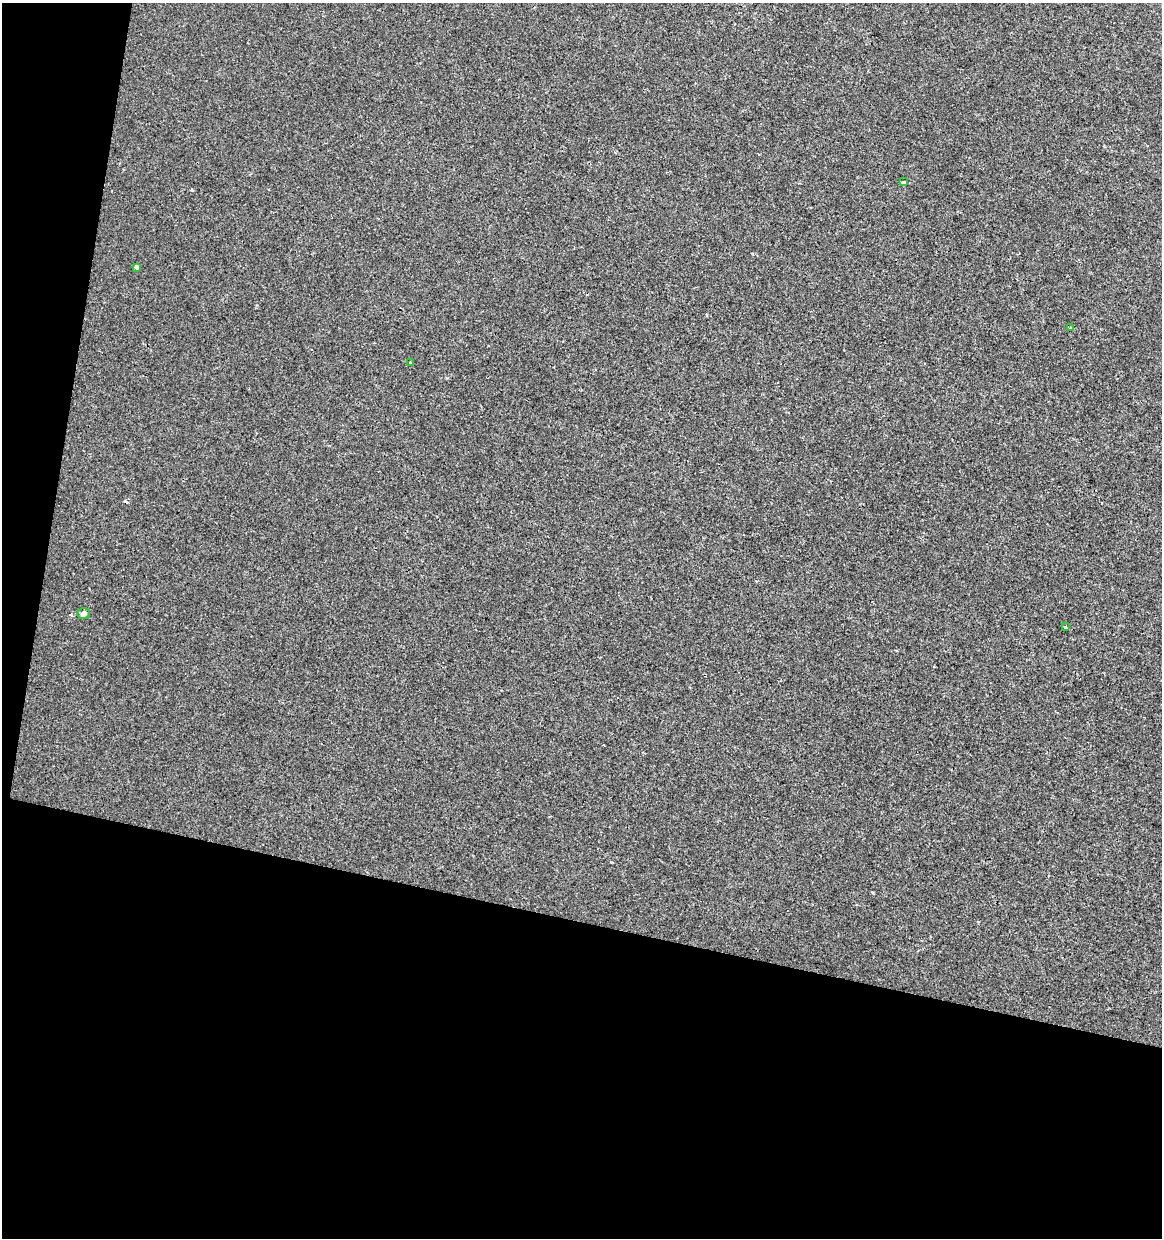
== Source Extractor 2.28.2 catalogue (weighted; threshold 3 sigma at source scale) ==
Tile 3 of 2 x 2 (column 1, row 2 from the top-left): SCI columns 113-1272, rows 1-1236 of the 2561 x 2471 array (HDU 1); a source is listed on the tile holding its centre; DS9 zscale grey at full resolution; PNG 1164 x 1240 px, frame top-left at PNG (2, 3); each listed source drawn as its Kron ellipse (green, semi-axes under 4 px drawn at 4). Shown black and unused: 29% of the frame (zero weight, under 2 of 3 exposures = <1% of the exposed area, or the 3 px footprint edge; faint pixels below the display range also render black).
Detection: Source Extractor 2.28.2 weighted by HDU 2 'WHT'; one run over the whole footprint, this tile lists its part. Background -1.28e-04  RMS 0.0041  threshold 0.0183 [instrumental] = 3 sigma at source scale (4.5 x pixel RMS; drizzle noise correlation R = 1.50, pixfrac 1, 0.0396/0.0396 arcsec/px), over >= 5 px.
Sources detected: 8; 2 cosmic-ray / hot-pixel residue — neither listed nor drawn; the other 6 listed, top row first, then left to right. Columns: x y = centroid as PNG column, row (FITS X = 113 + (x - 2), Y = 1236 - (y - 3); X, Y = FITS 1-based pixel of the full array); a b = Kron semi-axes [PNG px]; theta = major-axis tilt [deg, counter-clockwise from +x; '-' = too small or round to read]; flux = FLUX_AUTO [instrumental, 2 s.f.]
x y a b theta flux
904 182 3 3 - 5.4
136 267 4 3 - 0.85
1071 328 3 3 - 1.4
410 363 4 3 - 0.67
84 614 6 5 - 1.1
1065 627 3 3 - 1.2